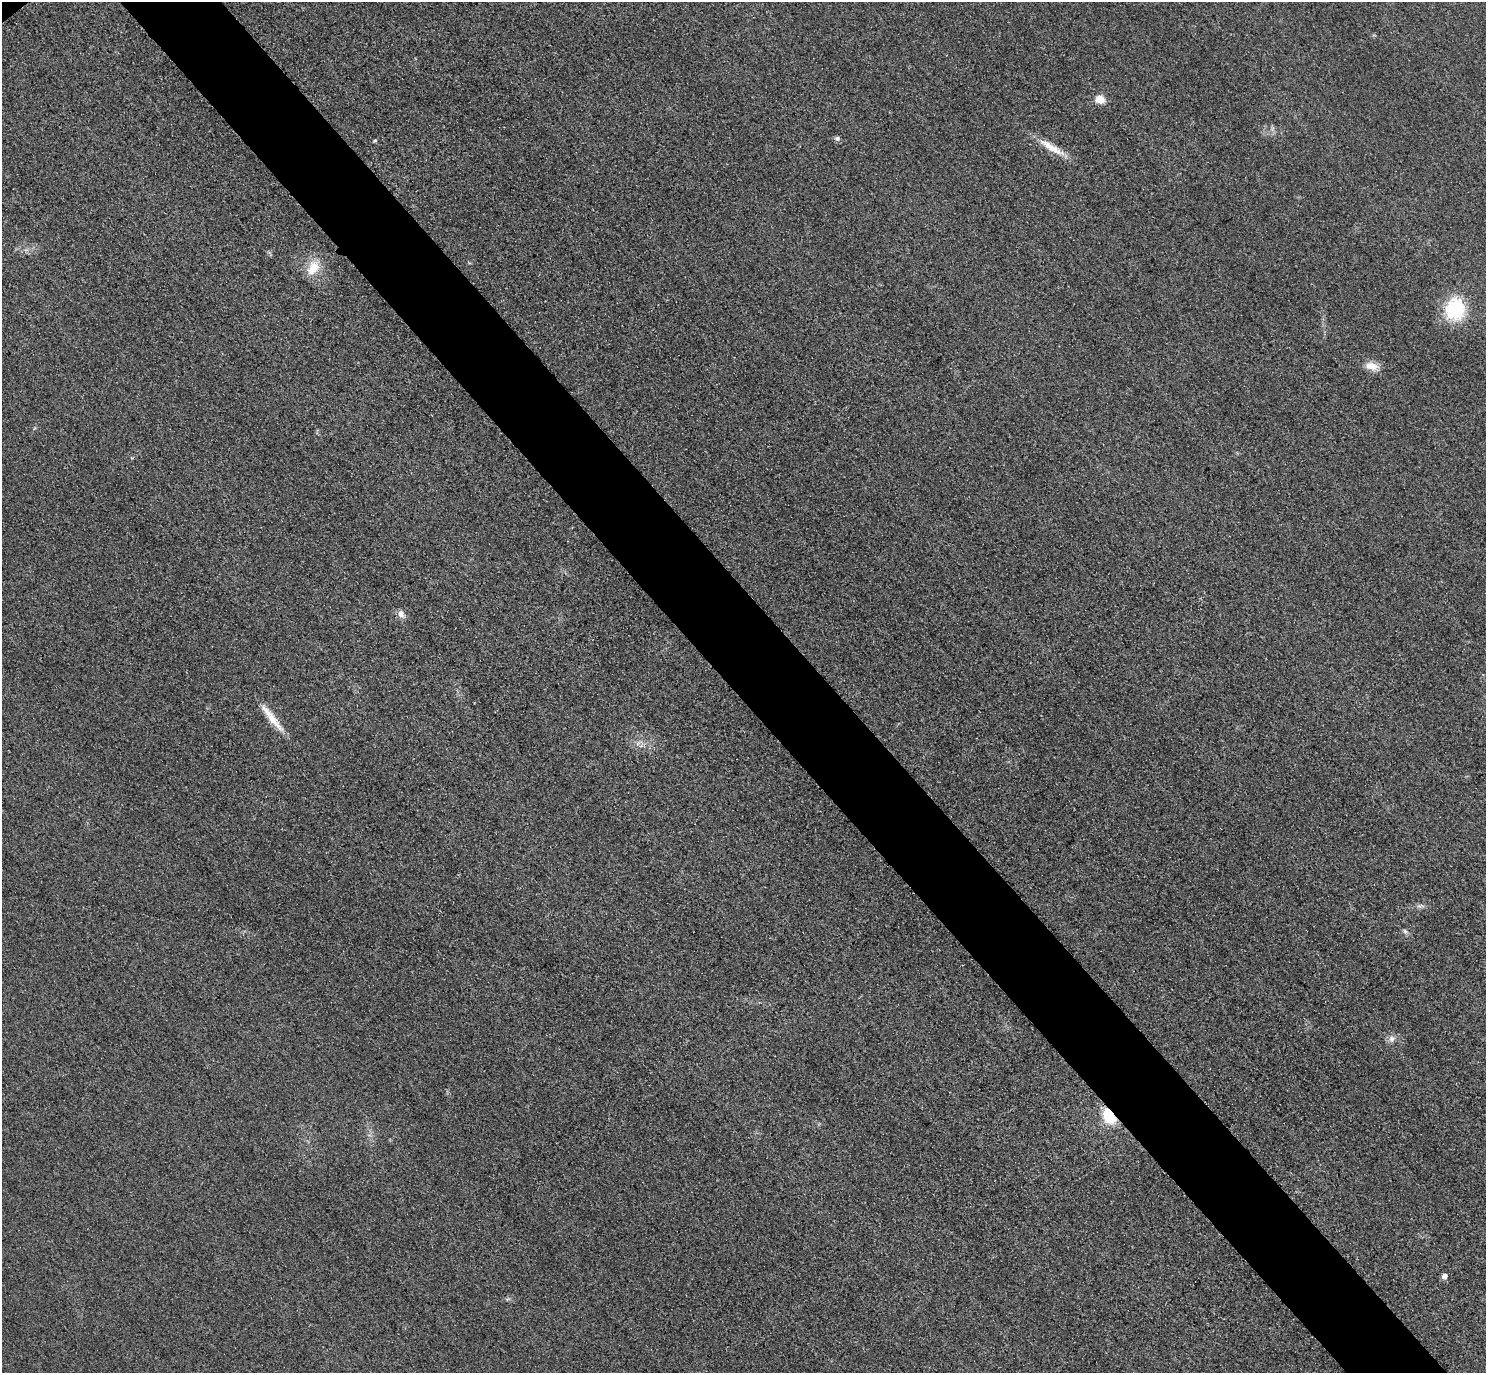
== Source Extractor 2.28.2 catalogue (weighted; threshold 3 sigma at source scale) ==
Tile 6 of 4 x 4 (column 2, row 2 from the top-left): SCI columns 1515-2998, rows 3069-4439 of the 5997 x 5994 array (HDU 1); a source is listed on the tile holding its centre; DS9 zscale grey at full resolution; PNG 1488 x 1375 px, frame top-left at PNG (2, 2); no overlay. Shown black and unused: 7% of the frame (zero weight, under 3 of 4 exposures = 3% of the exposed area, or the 3 px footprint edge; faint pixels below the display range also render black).
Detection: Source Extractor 2.28.2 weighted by HDU 2 'WHT'; one run over the whole footprint, this tile lists its part. Background 0.0464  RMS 0.017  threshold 0.0787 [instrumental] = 3 sigma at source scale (4.5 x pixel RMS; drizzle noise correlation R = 1.50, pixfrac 1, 0.05/0.05 arcsec/px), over >= 5 px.
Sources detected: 13; all 13 listed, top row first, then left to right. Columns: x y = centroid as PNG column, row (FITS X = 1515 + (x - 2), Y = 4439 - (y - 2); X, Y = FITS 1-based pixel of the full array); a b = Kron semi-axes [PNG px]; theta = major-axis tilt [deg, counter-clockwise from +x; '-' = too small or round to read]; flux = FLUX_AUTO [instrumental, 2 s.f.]
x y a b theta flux
1100 99 10 8 -10 18
837 138 6 5 - 3.4
375 140 4 4 - 2.3
1051 147 38 8 -32 30
313 268 22 14 56 29
1455 309 20 18 76 110
1372 366 14 9 -11 19
401 614 9 7 -72 9.1
271 718 40 8 -53 30
1405 931 6 5 - 3.4
1392 1039 9 7 -44 7.4
1109 1116 12 8 -54 67
1445 1276 5 5 - 11
Overlapping masked pixels (flux is a lower limit): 1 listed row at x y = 1109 1116